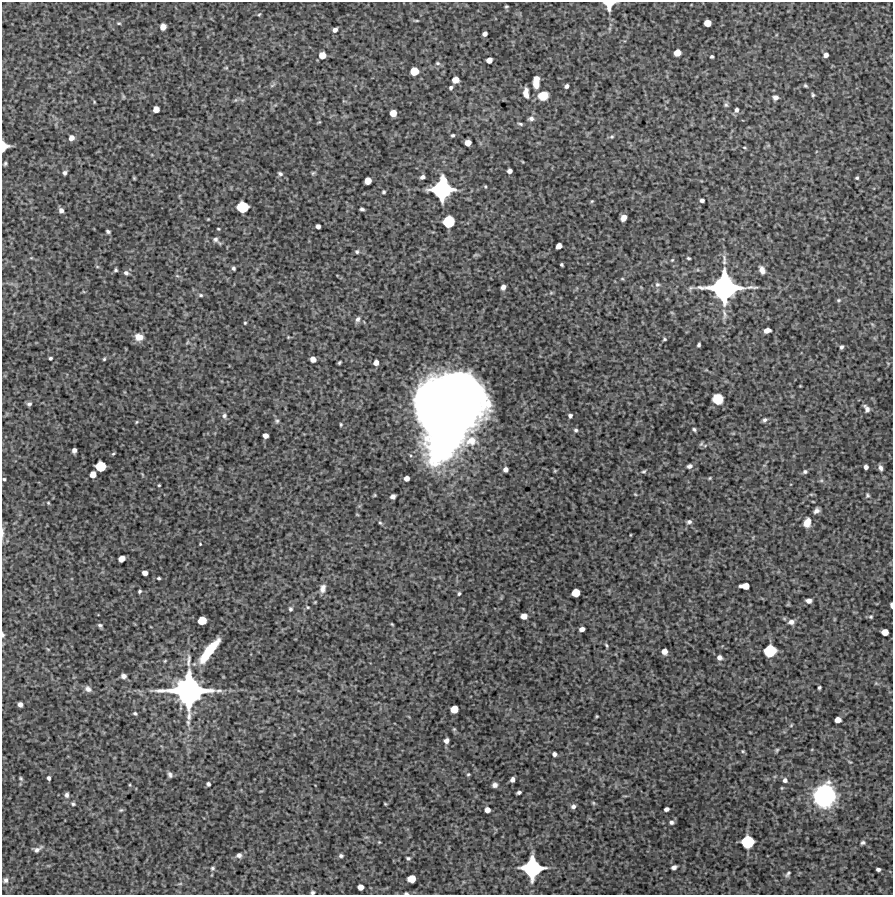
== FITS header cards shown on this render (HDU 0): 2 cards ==
NAXIS1  =                  891 /Length X axis
NAXIS2  =                  893 /Length Y axis

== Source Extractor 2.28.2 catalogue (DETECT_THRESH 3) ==
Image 891 x 893 px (HDU 0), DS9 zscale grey, 1 PNG px = 1 image px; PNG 895 x 897 px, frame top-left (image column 1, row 893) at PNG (2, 2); no overlay
Background 5090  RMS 240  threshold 709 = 3 sigma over >= 5 px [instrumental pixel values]
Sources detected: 223; all 223 listed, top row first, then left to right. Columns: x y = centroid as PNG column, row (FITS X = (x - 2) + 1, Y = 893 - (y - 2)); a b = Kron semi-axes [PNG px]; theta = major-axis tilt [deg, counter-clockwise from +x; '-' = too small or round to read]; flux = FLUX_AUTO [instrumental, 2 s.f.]
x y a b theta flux
609 4 9 8 - 2.3e+05
506 6 5 4 - 2.1e+04
259 14 4 3 - 1.4e+04
416 20 8 3 -5 2.1e+04
119 23 5 4 - 1.9e+04
707 23 5 5 - 1.8e+05
163 27 5 5 - 1.2e+05
335 30 5 4 - 5.5e+04
485 34 4 4 - 5.5e+04
677 53 6 5 - 1.5e+05
322 55 5 5 - 1.4e+05
826 55 4 4 - 6.4e+04
712 56 3 3 - 2.6e+04
489 60 5 5 - 1.1e+05
438 63 6 5 - 2.8e+04
226 68 6 4 1 1.6e+04
414 71 6 6 - 2.8e+05
455 80 5 5 - 1.6e+05
536 82 11 5 87 2.5e+05
272 85 10 4 29 2.8e+04
566 86 4 3 - 4.0e+04
805 86 5 3 - 2.3e+04
451 87 4 4 - 2.9e+04
526 93 10 5 -86 1.1e+05
813 95 4 3 - 2.4e+04
123 96 6 3 -90 1.7e+04
543 96 8 7 - 2.7e+05
775 97 7 7 - 5.9e+04
94 102 5 3 - 1.4e+04
726 105 6 6 - 3.0e+04
156 109 5 5 - 1.3e+05
736 110 6 5 - 4.5e+04
393 113 5 5 - 1.7e+05
531 118 7 5 3 4.4e+04
520 124 6 3 -18 2.3e+04
453 135 3 3 - 2.4e+04
612 137 6 5 - 2.4e+04
71 138 6 6 - 8.2e+04
468 143 5 5 - 1.4e+05
4 146 7 6 - 2.3e+05
744 147 6 3 -19 1.7e+04
5 164 4 3 - 2.6e+04
509 171 4 4 - 6.6e+04
65 173 6 5 - 3.8e+04
313 173 6 5 - 2.3e+04
280 174 7 5 -32 3.4e+04
422 177 4 4 - 4.5e+04
134 178 5 3 - 1.7e+04
857 178 3 3 - 2.0e+04
368 181 6 5 - 1.6e+05
485 187 4 3 - 1.5e+04
442 189 15 14 - 2.0e+06
384 192 4 4 - 2.3e+04
702 200 4 4 - 4.2e+04
592 201 5 4 - 1.6e+04
242 207 8 7 - 6.4e+05
362 209 4 3 - 3.0e+04
61 210 6 5 - 5.8e+04
623 218 6 5 - 1.2e+05
208 219 3 3 - 1.2e+04
449 221 8 8 - 6.8e+05
318 226 4 4 - 5.4e+04
218 229 3 2 - 1.4e+04
108 231 4 3 - 3.0e+04
215 239 8 6 -35 4.5e+04
559 246 5 4 - 1.1e+05
357 252 5 5 - 2.6e+04
475 255 6 4 18 1.9e+04
31 258 5 3 - 1.5e+04
688 258 4 3 - 2.2e+04
672 260 6 3 44 1.6e+04
724 262 8 6 83 4.6e+04
562 265 4 3 - 2.2e+04
233 268 4 3 - 2.9e+04
116 270 4 3 - 2.4e+04
762 270 9 6 -68 8.5e+04
126 273 7 6 - 4.2e+04
622 279 5 3 - 1.4e+04
657 284 7 6 - 4.1e+04
503 287 5 4 - 6.7e+04
690 288 8 5 41 3.2e+04
724 288 22 19 2 3.7e+06
551 293 6 4 19 2.0e+04
200 295 6 5 - 2.6e+04
838 300 5 4 - 2.2e+04
724 314 16 5 -84 7.6e+04
358 319 8 6 70 5.1e+04
245 323 4 3 - 1.5e+04
767 330 6 4 12 1.1e+05
139 337 10 8 -12 1.3e+05
288 337 3 3 - 1.4e+04
664 339 4 3 - 1.8e+04
188 342 6 4 70 1.9e+04
699 345 4 3 - 3.0e+04
841 347 4 3 - 3.2e+04
50 358 3 3 - 2.4e+04
104 359 4 3 - 1.8e+04
313 359 5 5 - 9.6e+04
339 363 4 3 - 2.1e+04
376 363 5 5 - 8.6e+04
718 399 8 8 - 2.8e+05
456 400 55 45 5 1.6e+07
29 404 6 5 - 3.3e+04
866 409 9 5 -58 6.1e+04
224 416 7 6 - 4.1e+04
570 416 4 4 - 3.7e+04
434 419 13 12 - 1.2e+06
765 420 6 5 - 3.6e+04
277 421 6 5 - 2.9e+04
136 422 5 3 - 1.5e+04
341 424 4 3 - 1.8e+04
694 429 5 4 - 2.6e+04
576 430 5 4 - 2.8e+04
265 436 5 4 - 8.3e+04
444 442 37 19 56 5.5e+06
701 444 8 4 54 2.1e+04
74 450 5 4 - 5.5e+04
113 454 5 4 - 1.8e+04
100 466 7 7 - 5.0e+05
689 466 6 4 21 4.6e+04
866 467 4 4 - 5.9e+04
880 468 7 4 -73 5.0e+04
505 469 4 4 - 6.2e+04
644 471 7 4 18 2.3e+04
805 472 5 4 - 3.1e+04
93 474 5 5 - 1.4e+05
406 478 5 4 - 8.9e+04
710 478 4 4 - 1.6e+04
4 479 3 3 - 2.0e+04
159 485 3 2 - 1.4e+04
635 494 5 4 - 1.4e+04
375 495 5 3 - 1.5e+04
867 495 7 6 - 3.3e+04
393 497 5 4 - 5.5e+04
48 503 4 3 - 1.7e+04
816 511 6 4 39 5.5e+04
357 514 5 3 - 1.3e+04
689 522 6 5 - 4.0e+04
807 522 9 6 74 1.8e+05
380 523 5 4 - 2.0e+04
3 532 16 4 89 4.9e+04
200 544 3 2 - 1.2e+04
122 559 6 5 - 1.3e+05
145 573 5 4 - 9.0e+04
159 578 4 3 - 2.0e+04
745 586 8 5 -3 1.7e+05
323 588 11 7 74 8.4e+04
140 591 4 3 - 2.3e+04
459 593 5 4 - 2.4e+04
576 593 6 6 - 2.7e+05
809 601 5 4 - 6.1e+04
891 605 5 2 - 4.2e+04
308 607 5 4 - 1.9e+04
290 609 5 5 - 2.9e+04
524 616 5 5 - 1.1e+05
871 617 6 5 - 2.2e+04
202 620 6 6 - 2.9e+05
791 622 8 6 4 6.8e+04
392 624 4 2 - 1.5e+04
100 625 7 5 -27 3.0e+04
582 629 5 4 - 6.8e+04
885 632 5 5 - 1.6e+05
3 635 7 4 -78 2.6e+04
606 645 5 3 - 2.1e+04
48 649 5 3 - 1.3e+04
209 651 23 6 52 7.2e+05
664 651 5 5 - 1.1e+05
770 651 9 8 - 7.5e+05
719 657 6 5 - 5.9e+04
188 660 19 5 86 9.3e+04
123 676 5 4 - 5.5e+04
819 687 4 3 - 2.4e+04
88 689 9 7 -38 6.3e+04
188 691 25 23 -1 4.8e+06
20 704 4 4 - 6.1e+04
454 709 6 6 - 2.3e+05
135 713 4 3 - 2.5e+04
597 716 3 3 - 1.5e+04
838 720 5 5 - 1.2e+05
791 725 5 3 - 1.5e+04
446 741 5 4 - 6.7e+04
777 750 6 5 - 2.1e+04
743 751 5 4 - 1.8e+04
554 754 4 4 - 4.7e+04
850 762 5 3 - 1.5e+04
468 774 5 4 - 1.9e+04
170 775 6 4 -65 3.8e+04
21 778 6 5 - 2.5e+04
49 778 4 3 - 3.9e+04
512 779 5 4 - 6.0e+04
785 780 6 5 - 4.8e+04
208 784 4 4 - 3.2e+04
130 785 5 3 - 1.5e+04
495 785 5 5 - 5.3e+04
519 793 4 3 - 3.3e+04
67 795 6 5 - 4.4e+04
824 796 17 16 - 2.4e+06
593 803 5 5 - 1.9e+04
73 804 5 4 - 2.5e+04
385 804 3 2 - 1.4e+04
573 806 5 5 - 5.2e+04
666 809 5 4 - 5.3e+04
121 810 7 5 20 2.3e+04
487 810 5 4 - 9.4e+04
671 822 6 5 - 3.9e+04
379 842 4 4 - 1.3e+04
747 842 9 8 - 7.9e+05
863 843 6 5 - 3.2e+04
37 849 11 5 32 5.6e+04
239 855 7 6 - 5.2e+04
341 856 5 4 - 2.9e+04
408 858 4 3 - 2.4e+04
674 867 5 4 - 5.0e+04
212 868 6 5 - 3.0e+04
532 868 14 13 - 1.8e+06
878 869 4 3 - 4.3e+04
788 874 9 4 46 3.2e+04
412 879 6 5 - 2.3e+05
6 880 7 5 77 4.2e+04
180 884 6 4 19 2.1e+04
360 887 5 5 - 1.1e+05
312 892 4 4 - 2.6e+04
406 893 4 3 - 2.3e+04
At the frame edge (FLAGS 8, measured only in part): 7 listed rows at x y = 609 4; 4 146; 3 532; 891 605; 3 635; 312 892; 406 893

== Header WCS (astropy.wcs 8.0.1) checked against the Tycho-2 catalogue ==
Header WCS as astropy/WCSLIB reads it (CRVAL/CRPIX/CD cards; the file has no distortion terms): RA---TAN/DEC--TAN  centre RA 00:39:00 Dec -09:01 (9.75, -9.02 deg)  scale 1.01 arcsec/px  FOV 15.0' x 15.0'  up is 0 deg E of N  parity normal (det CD < 0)
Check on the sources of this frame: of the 60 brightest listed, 3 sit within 1.8 arcsec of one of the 5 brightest Tycho-2 stars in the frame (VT <= 12.39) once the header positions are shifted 0.46 arcsec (0.23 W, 0.40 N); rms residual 0.59 arcsec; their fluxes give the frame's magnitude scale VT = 27.04 - 2.5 log10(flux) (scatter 0.08 mag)
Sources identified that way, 3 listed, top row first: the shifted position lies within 1.8 arcsec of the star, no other Tycho-2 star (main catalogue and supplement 1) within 3.6 arcsec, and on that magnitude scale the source's flux lands within +1.5 / -3 mag of the star's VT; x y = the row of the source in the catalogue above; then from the Tycho-2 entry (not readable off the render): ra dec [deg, ICRS J2000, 3 dp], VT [Tycho-2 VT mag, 2 dp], TYC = Tycho-2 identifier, HIP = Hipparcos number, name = IAU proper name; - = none
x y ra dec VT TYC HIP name
442 189 9.752 -8.943 12.39 5269-761-1 - -
724 288 9.671 -8.971 10.54 5269-1279-1 - -
188 691 9.823 -9.084 10.33 5269-1198-1 - -